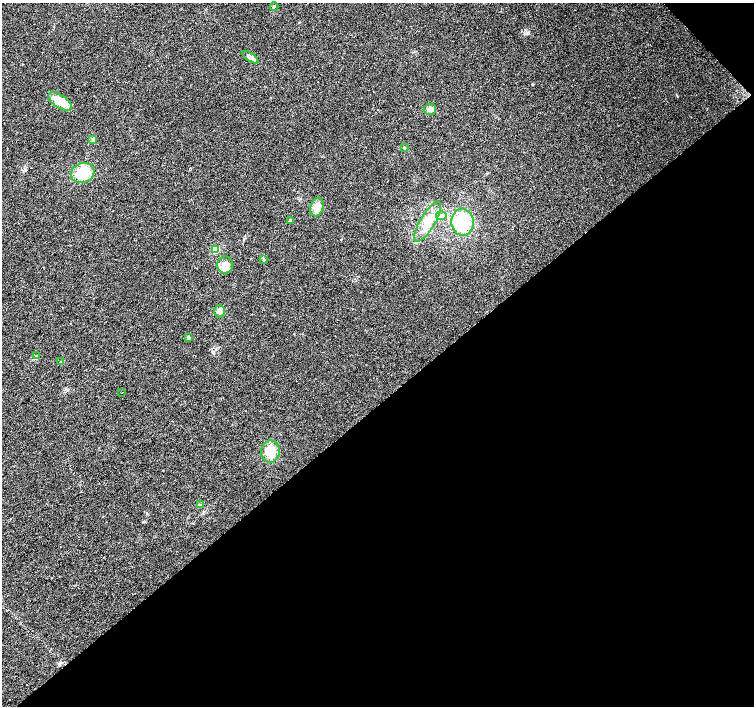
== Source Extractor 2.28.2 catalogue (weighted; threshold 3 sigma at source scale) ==
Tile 12 of 4 x 4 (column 4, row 3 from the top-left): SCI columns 4515-6018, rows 1621-3027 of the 6018 x 5989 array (HDU 1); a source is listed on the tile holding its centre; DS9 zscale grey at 2 x 2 block average (1 PNG px = mean of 2 x 2 image px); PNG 756 x 708 px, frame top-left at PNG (2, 3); each listed source drawn as its Kron ellipse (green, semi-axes under 4 px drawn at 4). Shown black and unused: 44% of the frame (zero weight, under 2 of 3 exposures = <1% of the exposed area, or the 3 px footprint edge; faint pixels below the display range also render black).
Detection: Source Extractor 2.28.2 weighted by HDU 2 'WHT'; one run over the whole footprint, this tile lists its part. Background 0.0386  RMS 0.0086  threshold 0.0389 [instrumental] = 3 sigma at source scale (4.5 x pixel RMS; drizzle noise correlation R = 1.50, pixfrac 1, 0.0396/0.0396 arcsec/px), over >= 5 px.
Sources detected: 22; all 22 listed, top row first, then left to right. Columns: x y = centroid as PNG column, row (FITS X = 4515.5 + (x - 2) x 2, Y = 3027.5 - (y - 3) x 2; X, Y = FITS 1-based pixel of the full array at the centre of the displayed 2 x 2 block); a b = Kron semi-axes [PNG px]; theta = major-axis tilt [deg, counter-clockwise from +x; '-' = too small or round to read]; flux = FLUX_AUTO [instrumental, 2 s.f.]
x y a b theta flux
274 6 4 2 - 1.5
250 57 9 4 -34 7.9
60 101 13 6 -34 35
430 109 6 5 - 7.3
93 139 4 3 - 3
404 148 3 3 - 2
83 173 12 10 17 47
317 207 9 6 74 18
441 216 5 3 - 3.6
291 220 2 2 - 6.7
427 222 23 7 59 35
463 222 13 11 -87 77
215 250 3 3 - 85
263 260 3 3 - 1.4
225 265 8 8 - 20
219 311 6 5 - 9.2
188 338 4 2 - 1.8
36 356 3 3 - 2.2
61 362 3 3 - 2.3
122 392 2 2 - 0.94
270 451 11 9 82 29
201 504 3 3 - 1.7
Diffuse or blended objects may show on this block-average render without a row.